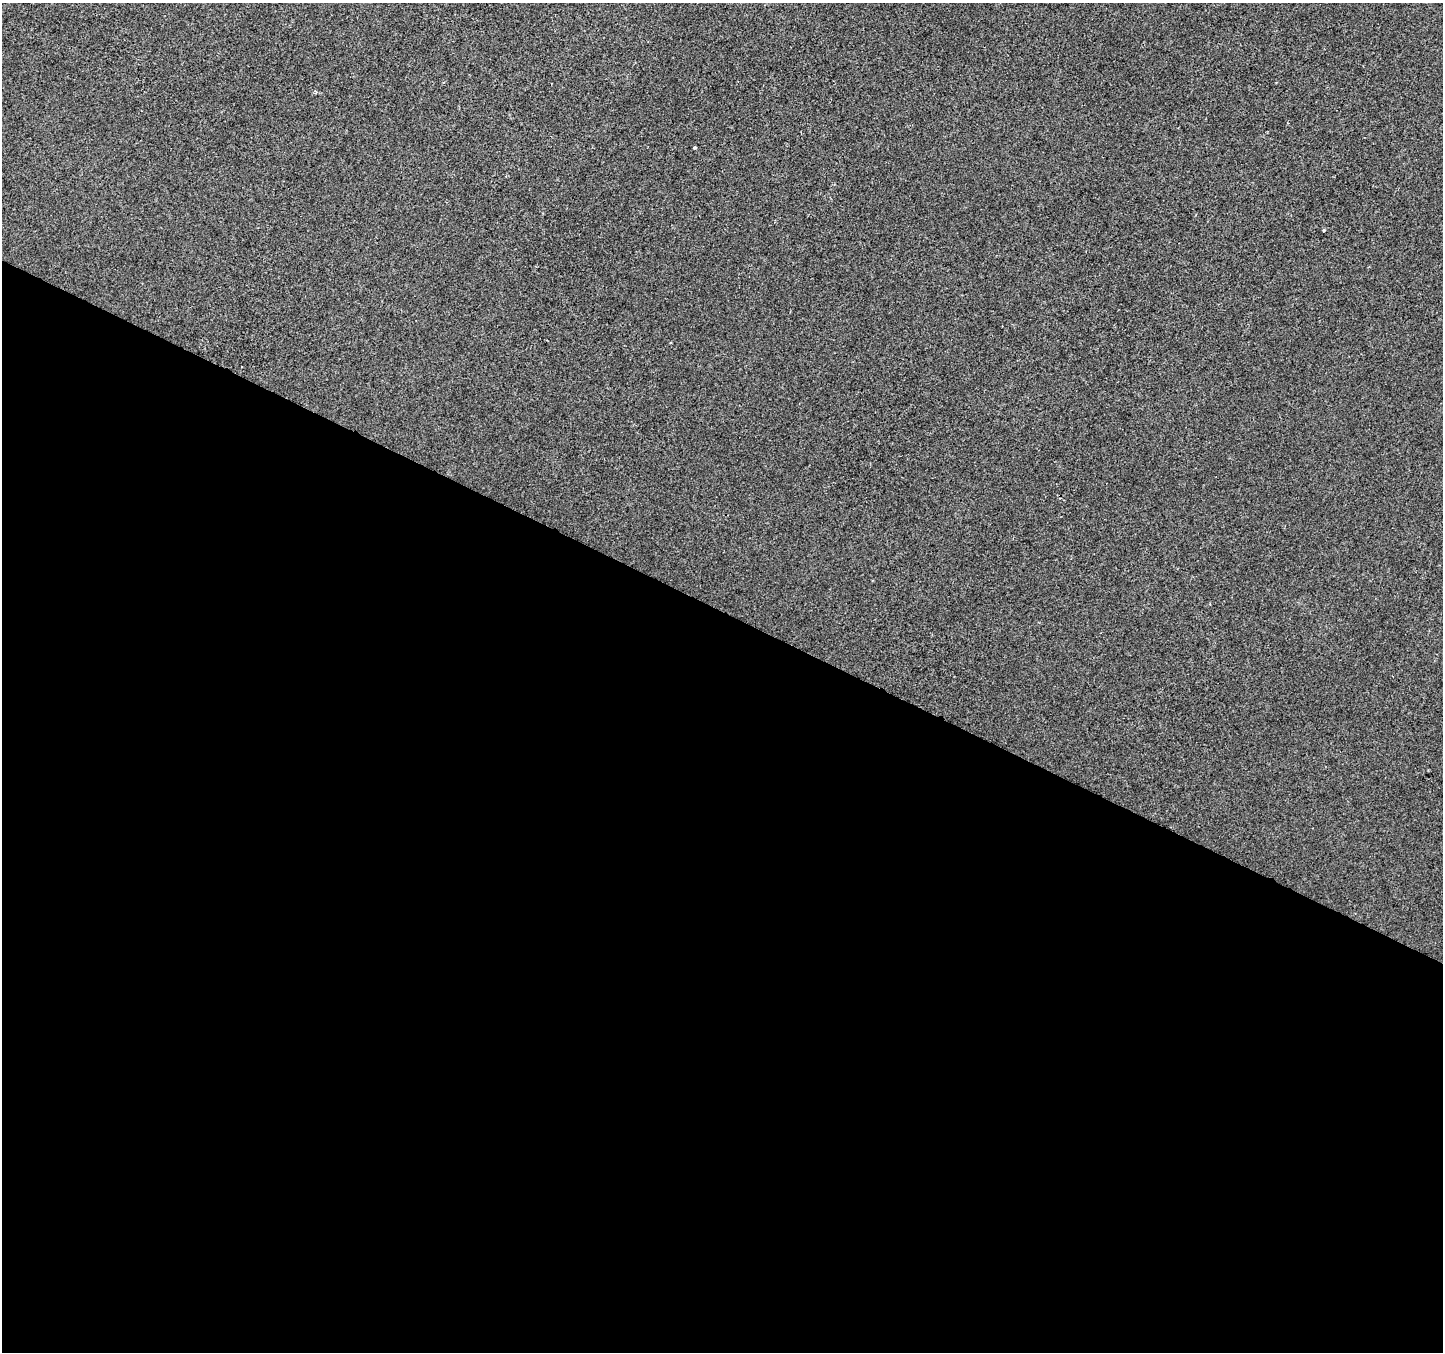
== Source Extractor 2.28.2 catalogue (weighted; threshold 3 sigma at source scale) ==
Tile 14 of 4 x 4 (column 2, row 4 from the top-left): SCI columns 1448-2888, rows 265-1614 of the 5770 x 5865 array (HDU 1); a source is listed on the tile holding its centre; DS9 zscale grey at full resolution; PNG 1445 x 1354 px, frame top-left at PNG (2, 3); no overlay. Shown black and unused: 55% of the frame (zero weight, under 2 of 3 exposures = <1% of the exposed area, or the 3 px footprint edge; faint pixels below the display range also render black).
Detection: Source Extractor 2.28.2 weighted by HDU 2 'WHT'; one run over the whole footprint, this tile lists its part. Background -6.54e-04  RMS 0.0041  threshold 0.0185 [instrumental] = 3 sigma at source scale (4.5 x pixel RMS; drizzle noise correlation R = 1.50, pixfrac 1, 0.0396/0.0396 arcsec/px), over >= 5 px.
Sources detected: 3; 1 cosmic-ray / hot-pixel residue — not listed; the other 2 listed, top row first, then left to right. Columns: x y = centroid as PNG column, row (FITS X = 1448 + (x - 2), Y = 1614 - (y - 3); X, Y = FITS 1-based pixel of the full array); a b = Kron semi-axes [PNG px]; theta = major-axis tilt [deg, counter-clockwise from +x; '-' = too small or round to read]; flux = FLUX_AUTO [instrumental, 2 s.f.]
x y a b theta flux
315 92 6 4 -60 0.57
694 148 3 3 - 1.5